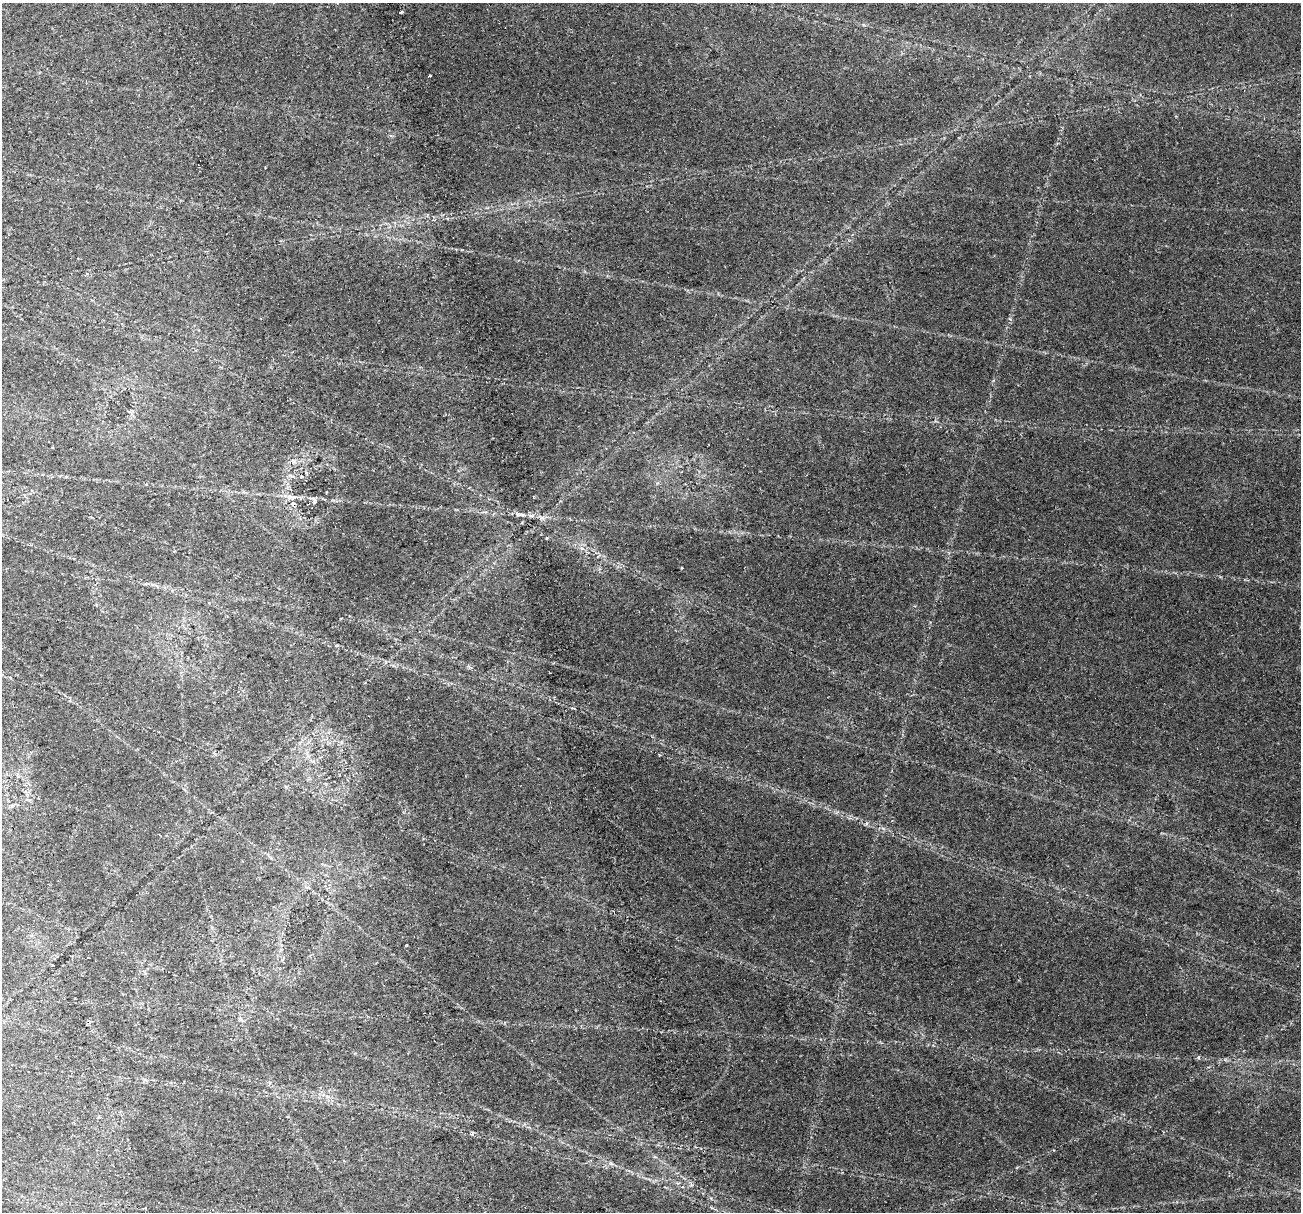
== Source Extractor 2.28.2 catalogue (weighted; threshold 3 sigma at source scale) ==
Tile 11 of 4 x 4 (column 3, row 3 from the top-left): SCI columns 3014-4312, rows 1772-2981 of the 6026 x 5914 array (HDU 1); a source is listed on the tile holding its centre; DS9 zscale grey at full resolution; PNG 1303 x 1214 px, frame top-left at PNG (2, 3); no overlay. Shown black and unused: <1% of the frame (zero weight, under 2 of 4 exposures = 22% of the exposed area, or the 3 px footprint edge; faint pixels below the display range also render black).
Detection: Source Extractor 2.28.2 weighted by HDU 2 'WHT'; one run over the whole footprint, this tile lists its part. Background 0.0614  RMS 0.0038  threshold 0.0169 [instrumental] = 3 sigma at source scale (4.5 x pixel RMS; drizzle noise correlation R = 1.50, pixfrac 1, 0.0396/0.0396 arcsec/px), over >= 5 px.
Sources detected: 6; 1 cosmic-ray / hot-pixel residue — not listed; the other 5 listed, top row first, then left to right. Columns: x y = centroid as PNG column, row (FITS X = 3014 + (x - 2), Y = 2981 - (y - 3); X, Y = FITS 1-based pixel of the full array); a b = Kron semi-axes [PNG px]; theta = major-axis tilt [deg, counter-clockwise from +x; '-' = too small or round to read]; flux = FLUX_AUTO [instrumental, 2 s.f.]
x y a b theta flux
430 76 3 2 - 0.46
294 461 5 4 - 1.2
314 501 9 4 -72 1
532 515 6 4 20 0.58
53 966 3 3 - 1